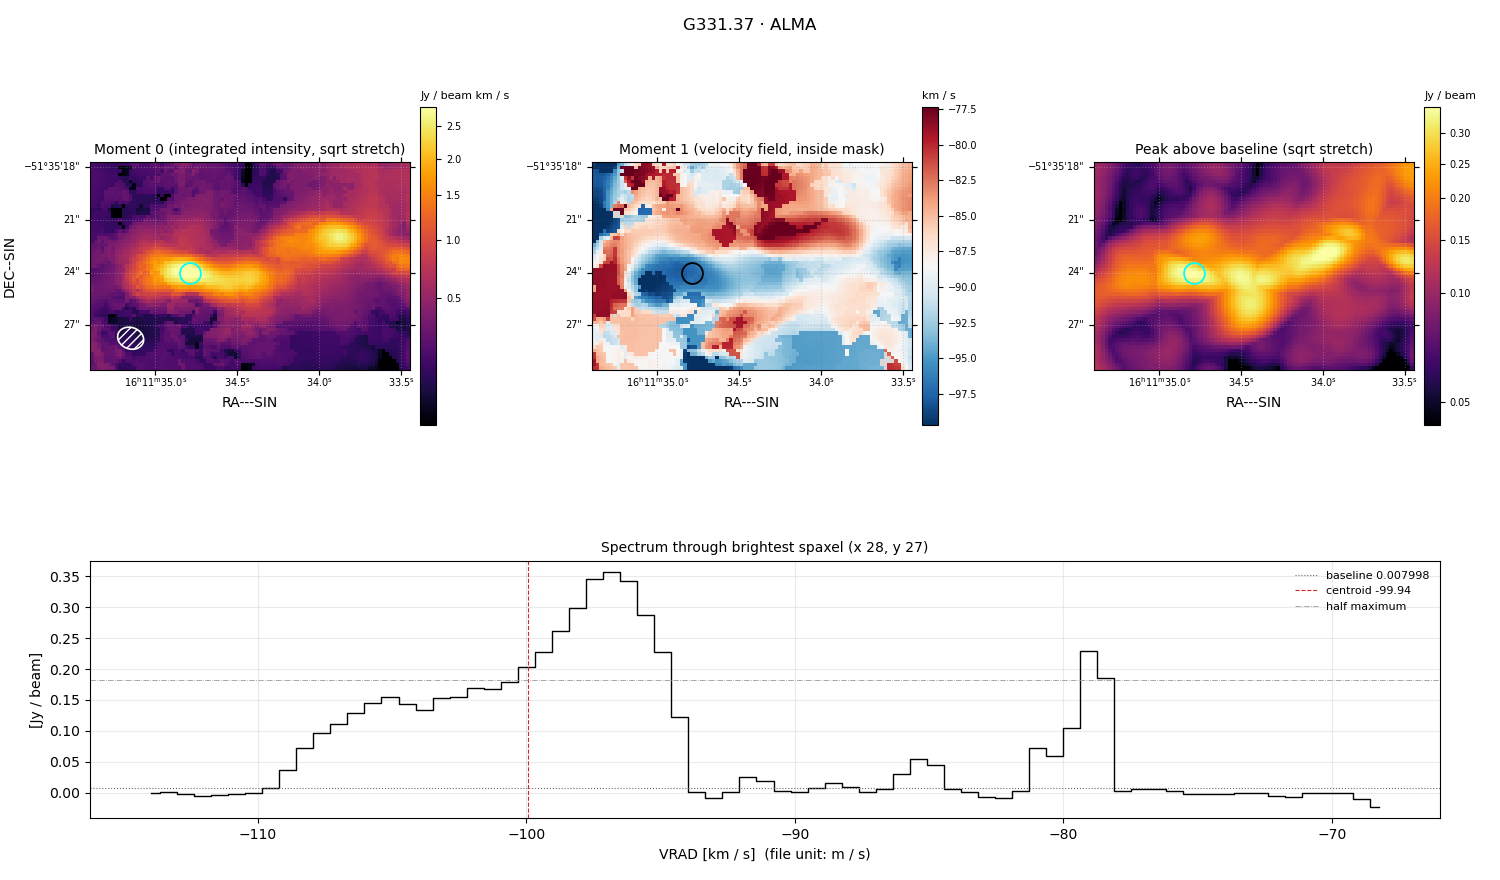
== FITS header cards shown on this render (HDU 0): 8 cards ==
OBJECT  = 'G331.37 '
TELESCOP= 'ALMA    '
BUNIT   = 'beam-1 Jy'          / Brightness (pixel) unit
CTYPE1  = 'RA---SIN'           / Right ascension, orthographic/synthesis project
CTYPE2  = 'DEC--SIN'           / Declination, orthographic/synthesis projection
CTYPE3  = 'VRAD'               / Radio velocity (linear)
NAXIS3  =                   73
CUNIT3  = 'm s-1'              / Units of coordinate increment and value

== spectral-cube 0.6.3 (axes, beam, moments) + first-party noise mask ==
SpectralCube HDU 0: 73 channels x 59 x 91 spaxels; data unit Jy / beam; figure title: G331.37 · ALMA
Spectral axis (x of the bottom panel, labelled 'VRAD [km / s]  (file unit: m / s)'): -114.0 .. -68.3 km / s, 73 channels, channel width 0.635 km / s
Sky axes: RA---SIN/DEC--SIN; field 0.303' x 0.197' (0.2 arcsec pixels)
Beam (drawn as the hatched ellipse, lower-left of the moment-0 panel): BMAJ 1.51 arcsec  BMIN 1.22 arcsec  BPA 70.4 deg
Caveat (lower limits): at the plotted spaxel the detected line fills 32 of 73 channels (44%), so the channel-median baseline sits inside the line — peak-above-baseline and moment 0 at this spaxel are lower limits (by up to the wing level), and W50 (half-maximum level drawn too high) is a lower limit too
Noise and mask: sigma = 4.9e-03 Jy / beam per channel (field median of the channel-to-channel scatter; only 17 spaxels are free of emission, so no channel-correlation factor could be measured or applied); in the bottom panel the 41 channels outside the line sit about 8.0e-03 Jy / beam below the dotted baseline and wiggle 4.7e-03 Jy / beam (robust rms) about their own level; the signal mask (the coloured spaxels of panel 2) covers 100% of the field
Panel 1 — Moment 0 (line voxels x channel width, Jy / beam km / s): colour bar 0.0578 .. 2.82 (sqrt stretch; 0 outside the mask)
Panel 2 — Moment 1 (intensity-weighted velocity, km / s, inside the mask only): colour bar -99.7 .. -77.3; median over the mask -87.9
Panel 3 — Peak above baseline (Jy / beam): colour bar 0.0484 .. 0.347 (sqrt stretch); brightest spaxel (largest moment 0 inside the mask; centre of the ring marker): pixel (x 28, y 27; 0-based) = FK5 16h11m34.8s -51d35m24s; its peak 0.349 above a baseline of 0.007998
Panel 4 — spectrum at that spaxel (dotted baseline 0.007998 Jy / beam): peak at -96.8 km / s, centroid -99.94 km / s (red dashed line; intensity-weighted over the run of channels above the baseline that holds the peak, -109.2 .. -94.0 km / s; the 2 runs listed below outside that range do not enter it, the 1 inside it does), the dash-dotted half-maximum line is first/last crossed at -100.3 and -78.1 km / s (edge to edge), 22.2 km / s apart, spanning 2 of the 3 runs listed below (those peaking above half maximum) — a span across separate features, not one line's width; detected line = 32 of 73 channels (44%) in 3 separate runs between -109.2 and -78.1 km / s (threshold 4 sigma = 0.02 Jy / beam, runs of >= 3 channels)
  those 3 runs, left to right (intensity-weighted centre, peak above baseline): -99.9 km / s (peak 0.35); -85.3 km / s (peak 0.047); -79.3 km / s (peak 0.22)